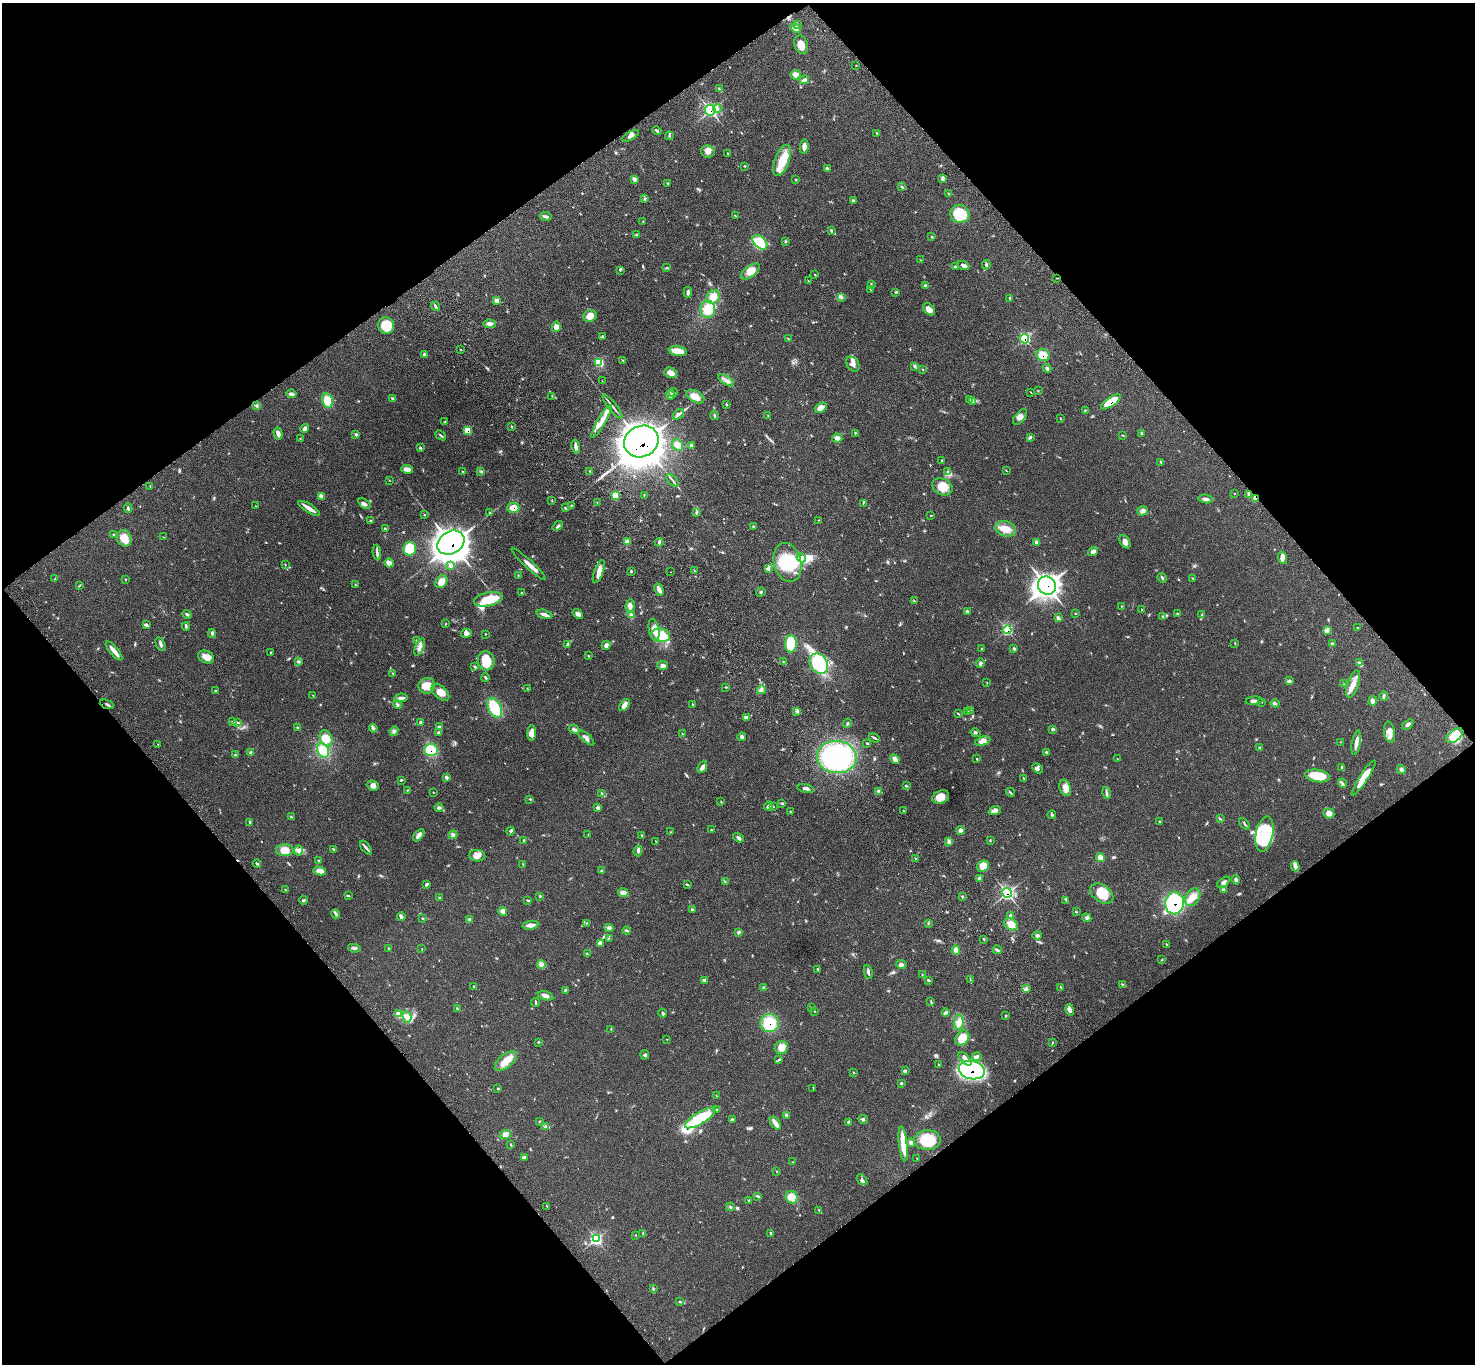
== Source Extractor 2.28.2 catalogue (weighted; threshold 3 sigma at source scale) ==
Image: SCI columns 104-5994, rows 242-5688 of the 6102 x 6074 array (HDU 1 of 3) = the unmasked area's bounding box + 8 px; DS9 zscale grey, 4 x 4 block average (1 PNG px = mean of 4 x 4 image px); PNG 1477 x 1366 px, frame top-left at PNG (2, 3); each listed source drawn as its Kron ellipse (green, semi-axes under 4 px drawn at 4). Shown black and unused: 50% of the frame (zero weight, under 3 of 4 exposures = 6% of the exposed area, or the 3 px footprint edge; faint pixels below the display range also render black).
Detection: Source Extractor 2.28.2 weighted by HDU 2 'WHT'. Background 0.058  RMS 0.0056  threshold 0.025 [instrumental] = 3 sigma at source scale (4.5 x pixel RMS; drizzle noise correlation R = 1.50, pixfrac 1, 0.05/0.05 arcsec/px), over >= 5 px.
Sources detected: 587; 10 inside a brighter object's white glare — neither listed nor drawn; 7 coinciding with a brighter row at this scale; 19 inside a brighter listed object's ellipse — not listed separately; of the other 551, all 500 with FLUX_AUTO >= 1.1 (the completeness limit of this list) listed and drawn (51 fainter detections not listed), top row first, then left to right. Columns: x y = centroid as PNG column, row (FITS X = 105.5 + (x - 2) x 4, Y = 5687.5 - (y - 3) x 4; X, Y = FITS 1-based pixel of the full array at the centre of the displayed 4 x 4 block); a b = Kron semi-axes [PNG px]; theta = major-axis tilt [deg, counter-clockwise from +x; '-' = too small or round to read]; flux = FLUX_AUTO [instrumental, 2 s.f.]
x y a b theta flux
797 24 3 2 - 3.6
795 28 5 4 - 14
801 45 9 6 -72 31
856 66 2 2 - 1.4
796 75 5 5 - 16
804 80 5 4 - 7.7
719 89 3 2 - 2.3
717 109 4 3 - 8.8
710 110 5 5 - 180
657 131 5 2 - 5.6
877 133 3 2 - 1.8
631 136 9 3 29 11
669 136 4 2 - 3.4
804 146 7 3 82 17
708 151 7 6 - 15
728 153 2 2 - 2
782 160 16 7 71 53
745 166 2 2 - 1.8
827 168 3 3 - 3.7
943 178 2 2 - 1.6
634 179 3 3 - 9.8
796 180 2 2 - 2
668 183 3 2 - 3.6
902 187 4 2 - 3.3
949 194 2 2 - 1.5
645 199 2 2 - 1.3
853 200 4 2 - 3.2
960 214 10 9 - 120
546 216 6 3 -9 6.2
736 216 4 2 - 1.7
643 221 2 2 - 1.6
831 230 4 2 - 3.3
637 234 3 2 - 2.4
932 237 3 2 - 2.1
785 241 3 2 - 2.4
760 242 9 5 -44 81
920 260 3 2 - 1.1
963 265 6 3 -24 11
986 265 5 2 - 4.3
955 267 4 2 - 3.8
666 268 3 2 - 2.3
620 270 3 2 - 3.4
750 271 11 5 37 30
815 275 2 2 - 1.8
1057 278 3 2 - 1.4
808 281 3 2 - 1.6
871 285 3 2 - 2.1
925 285 4 2 - 3.7
870 290 4 2 - 1.7
688 292 6 2 86 5.6
895 292 3 2 - 3.5
713 297 7 6 - 30
842 298 2 2 - 1.3
1010 298 2 2 - 1.7
497 301 3 3 - 14
435 306 5 2 - 4.8
708 309 9 7 -90 52
929 309 7 5 -46 18
590 316 7 5 25 28
489 324 6 3 -3 14
386 325 8 8 - 78
556 327 5 4 - 15
602 337 4 2 - 5.8
788 339 2 2 - 1.6
1024 339 5 4 - 85
461 350 2 2 - 1.5
678 351 9 4 -9 44
424 354 4 3 - 4.7
1043 355 6 6 - 39
623 361 2 2 - 1.8
599 362 3 3 - 77
853 364 8 6 -56 15
914 366 2 2 - 1.6
1047 368 4 3 - 6.2
922 369 2 2 - 1.6
671 373 6 5 - 22
726 380 9 3 -32 13
602 381 2 2 - 1.1
1038 391 2 2 - 1.2
1031 392 2 2 - 1.2
673 393 4 2 - 3.6
292 394 5 2 - 10
671 395 5 3 - 5.8
552 396 2 2 - 1.6
695 397 10 5 -29 42
392 399 3 2 - 2.3
969 399 3 2 - 2.2
327 400 7 5 -77 51
972 401 3 2 - 4
1111 402 11 4 34 80
726 404 3 2 - 2.4
257 406 3 2 - 3.2
612 406 15 2 -51 9.1
821 408 6 4 34 25
1085 410 3 2 - 1.6
678 414 6 4 37 8.3
714 415 4 2 - 4.1
768 416 3 2 - 1.9
1020 417 9 5 51 16
1060 419 3 2 - 1.9
601 421 19 4 60 32
445 422 2 2 - 1.3
511 426 2 2 - 2.4
305 429 5 4 - 9
467 431 3 3 - 43
855 433 3 2 - 1.8
278 434 6 3 -75 16
355 434 4 2 - 3.4
1141 434 2 2 - 1.7
441 435 6 2 -40 4.8
1123 435 2 2 - 1.3
837 438 5 4 - 12
1030 438 2 2 - 1.5
300 439 2 2 - 1.5
641 441 18 15 25 7000
678 445 6 5 - 17
691 446 4 3 - 5.3
576 447 7 3 -77 10
420 448 3 3 - 4
942 461 2 2 - 1.5
1161 462 3 2 - 3
407 469 6 3 -8 22
463 471 3 2 - 2.6
481 471 2 2 - 1.5
590 471 3 2 - 3
1006 471 2 2 - 1.2
948 472 4 3 - 4.7
389 480 2 2 - 1.5
673 481 8 2 -48 6.7
150 486 2 2 - 1.2
942 487 11 8 -29 39
1234 494 2 2 - 1.2
1249 494 3 3 - 7.5
615 495 3 3 - 37
644 495 2 2 - 1.3
321 496 4 3 - 13
1255 498 4 2 - 6.1
1206 499 7 3 -7 10
552 501 2 2 - 1.2
597 502 2 2 - 1.5
863 503 3 2 - 2.3
364 504 7 3 -36 9.8
255 506 2 2 - 2
571 506 2 2 - 1.4
128 508 4 2 - 4.8
309 508 12 2 -32 31
513 508 6 5 - 32
565 508 3 2 - 2.1
1143 511 5 4 - 13
490 513 2 2 - 2.3
696 513 3 2 - 4
424 514 2 2 - 2.1
931 515 3 2 - 1.1
818 520 2 2 - 1.1
371 521 3 2 - 2.3
558 526 6 2 40 5
753 526 2 2 - 2
385 529 3 2 - 2.5
1005 529 10 7 -13 40
113 535 3 2 - 2.8
163 537 2 2 - 1.3
124 538 8 7 - 40
627 542 3 3 - 23
659 542 4 2 - 4
1037 542 4 3 - 9
1125 542 7 4 -60 19
451 543 14 11 31 3300
410 549 7 6 - 88
1093 551 5 3 - 11
377 553 8 2 -86 8.3
801 558 5 4 - 13
1282 558 6 4 -70 12
788 562 20 13 -75 150
389 563 5 4 - 17
285 564 2 2 - 1.4
528 564 23 3 -42 22
450 566 4 2 - 5.5
769 568 3 2 - 3
694 570 2 2 - 1.6
599 571 12 4 69 23
631 571 3 2 - 3.7
670 572 2 2 - 1.3
518 576 2 2 - 1.4
55 578 2 2 - 1.7
1162 578 5 2 - 3.6
1192 578 3 2 - 1.8
125 580 2 2 - 1.6
441 582 7 5 47 22
355 585 3 2 - 1.9
79 586 3 2 - 1.9
1047 586 9 8 - 1100
659 590 6 3 -66 17
761 592 5 2 - 4.1
521 593 2 2 - 1.7
488 599 14 7 11 81
914 601 2 2 - 1.2
630 606 6 4 78 11
1121 606 2 2 - 1.3
1142 610 3 2 - 2.8
967 612 4 3 - 4.8
187 614 5 3 - 5.3
544 614 8 3 -15 14
578 614 6 3 -39 11
1076 614 2 2 - 1.3
1177 614 3 2 - 2
631 615 4 3 - 5.4
1202 615 2 2 - 2.4
1162 617 3 2 - 2.2
1058 618 3 3 - 8.1
446 624 3 2 - 1.5
146 625 4 3 - 8.2
186 626 4 2 - 3.7
1358 627 2 2 - 1.4
654 630 11 5 -79 26
1007 630 4 4 - 96
1328 631 2 2 - 1.7
212 633 4 3 - 4.4
466 633 5 4 - 14
486 634 2 2 - 1.6
661 635 9 7 -7 76
417 640 3 2 - 2.8
1235 643 2 2 - 1.2
1332 643 3 2 - 3.6
160 644 7 3 -63 7.6
568 644 2 2 - 2.3
791 644 9 6 89 140
606 645 4 3 - 13
420 647 9 4 67 15
981 649 3 2 - 1.9
1014 649 4 2 - 3.9
114 651 12 2 -51 33
271 653 2 2 - 1.6
588 656 2 2 - 1.6
206 657 8 6 -24 22
486 661 9 8 - 72
298 662 2 2 - 2.1
783 662 3 2 - 2.9
980 663 5 2 - 6.9
1360 663 4 3 - 6.1
819 664 10 8 -56 210
663 665 5 4 - 9.5
475 667 3 2 - 3.6
393 674 3 2 - 2
485 678 4 2 - 4.4
1290 681 4 2 - 3.6
987 683 2 2 - 1.3
1344 684 2 2 - 1.4
1353 684 14 5 71 31
427 686 8 8 - 42
726 687 2 2 - 1.8
527 688 2 2 - 1.2
761 690 4 2 - 5.8
215 691 3 2 - 2.5
440 692 10 6 -41 31
313 695 2 2 - 1.1
1384 696 4 3 - 5
401 698 7 3 8 9.3
1254 701 8 3 5 9.5
1372 701 5 3 - 12
1262 702 2 2 - 1.2
1275 703 4 3 - 5
107 704 7 2 -20 5.9
398 705 4 3 - 5.3
624 705 7 3 55 20
693 705 3 2 - 2.9
495 708 10 6 -66 110
970 710 2 2 - 2.1
797 711 4 3 - 6.6
968 711 3 2 - 2.9
958 714 4 2 - 2.5
747 717 4 3 - 6.3
233 722 3 2 - 3.5
237 722 4 2 - 3.4
421 722 3 2 - 4.4
847 723 5 2 - 3.8
1408 724 6 3 37 7.6
439 727 4 3 - 4.5
297 728 3 2 - 3.1
373 728 4 2 - 5.2
574 729 6 3 -29 9.4
1053 729 3 3 - 4.7
394 731 5 4 - 8.8
1390 732 11 5 -80 26
439 733 4 3 - 6.9
532 733 8 4 89 29
976 733 5 2 - 4
682 734 2 2 - 1.2
1455 736 10 5 36 74
742 737 4 3 - 9.2
326 738 8 6 -69 50
586 738 10 2 -42 8.8
874 738 5 2 - 4.6
983 741 8 4 15 22
1340 742 3 2 - 1.3
867 743 3 2 - 2.3
1356 743 12 3 79 19
158 744 2 2 - 1.6
1260 748 3 2 - 4.5
323 750 7 5 -62 63
431 750 7 6 - 85
251 752 3 3 - 4.3
1047 752 4 2 - 3.1
235 755 3 2 - 2.5
837 757 20 16 -5 460
895 759 5 3 - 14
977 759 2 2 - 1.2
1117 759 2 2 - 1.1
702 767 6 4 65 10
1342 767 3 2 - 3.4
1038 768 6 4 -46 8.7
1401 770 5 4 - 8.8
1317 776 12 6 -9 73
446 777 4 3 - 5.5
1364 778 21 3 57 58
1024 779 4 2 - 3
401 780 3 2 - 2.9
1342 783 5 2 - 4.2
373 785 6 4 -23 13
906 786 3 2 - 2.3
806 788 8 2 -11 9.5
1065 788 8 5 -73 23
407 790 2 2 - 2.9
433 792 2 2 - 1.3
879 792 3 2 - 4.6
1010 792 5 2 - 3.4
1106 793 6 2 -77 6.6
602 794 4 2 - 3.1
941 797 9 6 26 34
530 799 3 2 - 2.5
721 802 2 2 - 2.2
781 803 3 3 - 3.5
768 806 4 3 - 5.7
773 807 2 2 - 1.3
439 808 4 3 - 6.2
598 808 3 3 - 8.1
903 811 2 2 - 1.2
995 811 6 4 21 15
790 812 2 2 - 2.2
1329 813 6 5 - 14
1052 815 4 2 - 4.6
291 817 3 2 - 2.2
1220 819 2 2 - 1.5
1159 821 3 2 - 2.1
250 822 3 2 - 4
1245 824 6 2 -55 4.8
711 830 2 2 - 1.2
961 830 4 3 - 13
511 831 4 2 - 4.9
670 832 2 2 - 1.4
588 834 2 2 - 1.4
1264 834 18 8 77 130
419 835 7 4 49 13
453 835 4 3 - 6.5
642 836 3 2 - 3.9
738 837 6 3 -31 8.5
523 841 3 2 - 1.5
656 841 2 2 - 1.3
949 841 3 2 - 4.6
990 841 3 2 - 1.8
366 848 8 2 -52 8.2
334 849 4 2 - 3.8
285 850 9 6 1 36
298 850 5 4 - 9.8
638 851 5 3 - 7.1
477 856 8 6 -3 23
1100 857 4 4 - 18
915 859 2 2 - 2.5
319 861 4 2 - 3.5
257 864 4 2 - 4
523 864 2 2 - 1.1
983 866 6 5 - 34
1295 866 5 4 - 9.8
320 871 6 4 -11 29
601 871 2 2 - 1.2
979 878 2 2 - 2.7
1236 880 5 3 - 7
725 882 2 2 - 2.1
1224 882 7 3 38 12
427 884 4 3 - 4.4
687 885 3 2 - 2.5
285 889 3 2 - 1.7
1223 890 3 3 - 4.3
623 892 5 4 - 11
1007 893 5 4 - 190
1102 894 13 8 -34 75
348 896 4 2 - 2.9
540 896 3 2 - 3.4
962 897 2 2 - 3
1193 897 9 6 57 29
439 898 2 2 - 1.6
303 900 4 2 - 4.4
528 900 3 2 - 3.5
1066 900 3 2 - 2.1
1175 903 11 9 82 370
692 910 4 2 - 4.8
503 911 4 4 - 18
1076 912 3 2 - 2.4
336 914 4 3 - 5.8
1010 916 3 2 - 2.7
401 917 4 2 - 13
1087 918 5 4 - 6.8
423 919 2 2 - 2.3
469 920 2 2 - 10
586 923 2 2 - 1.5
928 924 2 2 - 1.1
1011 924 7 5 -31 32
530 925 8 3 9 19
609 928 5 4 - 9.6
627 931 4 2 - 4.9
738 932 4 2 - 5
1037 935 5 3 - 6.4
609 938 2 2 - 1.2
984 939 2 2 - 1.8
600 943 3 3 - 10
1167 944 2 2 - 1.8
354 948 6 2 -10 6.7
389 948 2 2 - 1.8
422 949 2 2 - 1.2
956 950 4 3 - 18
997 950 4 2 - 5.7
587 954 2 2 - 1.6
1162 960 2 2 - 2.1
541 965 5 3 - 7.7
901 965 5 4 - 8.5
818 969 3 2 - 2.8
868 972 7 2 -80 6.5
922 975 2 2 - 1.2
705 980 4 2 - 3.7
928 980 3 2 - 4.2
970 980 4 2 - 1.8
1122 984 3 2 - 1.9
473 987 3 2 - 2
764 987 3 2 - 4.9
1061 987 2 2 - 1.5
1027 988 4 3 - 6.2
565 990 2 2 - 1.7
546 996 8 3 -16 15
931 1002 3 2 - 2.6
536 1003 4 2 - 3.9
811 1007 2 2 - 1.2
457 1008 3 2 - 2.4
1070 1010 6 4 -76 13
815 1011 2 2 - 1.3
663 1013 4 2 - 4.9
946 1013 4 3 - 5.9
399 1014 4 2 - 5
1006 1016 3 2 - 2.7
407 1017 6 2 -71 7.5
959 1022 8 4 85 19
770 1023 9 9 - 100
611 1029 2 2 - 1.5
962 1038 8 6 52 33
667 1039 2 2 - 1.2
538 1042 3 2 - 2.2
1052 1043 2 2 - 2.1
781 1047 7 6 - 24
645 1055 5 3 - 5.6
977 1056 5 3 - 6.4
965 1059 8 4 -48 17
779 1060 3 2 - 2.1
506 1061 13 6 38 38
939 1064 2 2 - 1.4
972 1070 13 9 -12 390
905 1071 3 3 - 5.4
854 1072 2 2 - 1.9
901 1084 3 3 - 3.4
498 1088 3 2 - 2.3
813 1088 3 2 - 1.7
716 1096 2 2 - 1.8
717 1110 2 2 - 2
786 1115 2 2 - 5.7
700 1118 17 6 31 160
863 1119 5 2 - 4.6
732 1120 3 3 - 4.2
539 1122 2 2 - 1.6
848 1122 3 3 - 3.4
775 1123 7 2 -54 30
546 1126 3 2 - 2.6
505 1134 6 4 20 11
927 1140 13 9 4 87
911 1143 4 3 - 7.8
903 1144 17 4 -83 74
511 1145 3 2 - 2.5
525 1157 3 3 - 4.1
917 1158 2 2 - 1.2
792 1162 2 2 - 1.6
776 1171 2 2 - 1.4
862 1180 6 2 -52 5.8
758 1196 4 2 - 4
792 1197 6 5 - 35
749 1201 3 2 - 3.1
547 1206 2 2 - 1.2
730 1207 4 3 - 5.2
819 1210 3 2 - 1.6
643 1233 3 2 - 1.8
771 1233 2 2 - 2.6
636 1235 2 2 - 1.2
596 1239 4 4 - 160
653 1289 3 2 - 2.6
680 1302 3 2 - 2.4
Overlapping masked pixels (flux is a lower limit): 17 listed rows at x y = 710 110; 1024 339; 1043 355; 599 362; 1111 402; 467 431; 641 441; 1255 498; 513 508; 451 543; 1047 586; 1007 630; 431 750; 1007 893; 1175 903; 770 1023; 972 1070
Diffuse or blended objects may show on this block-average render without a row.